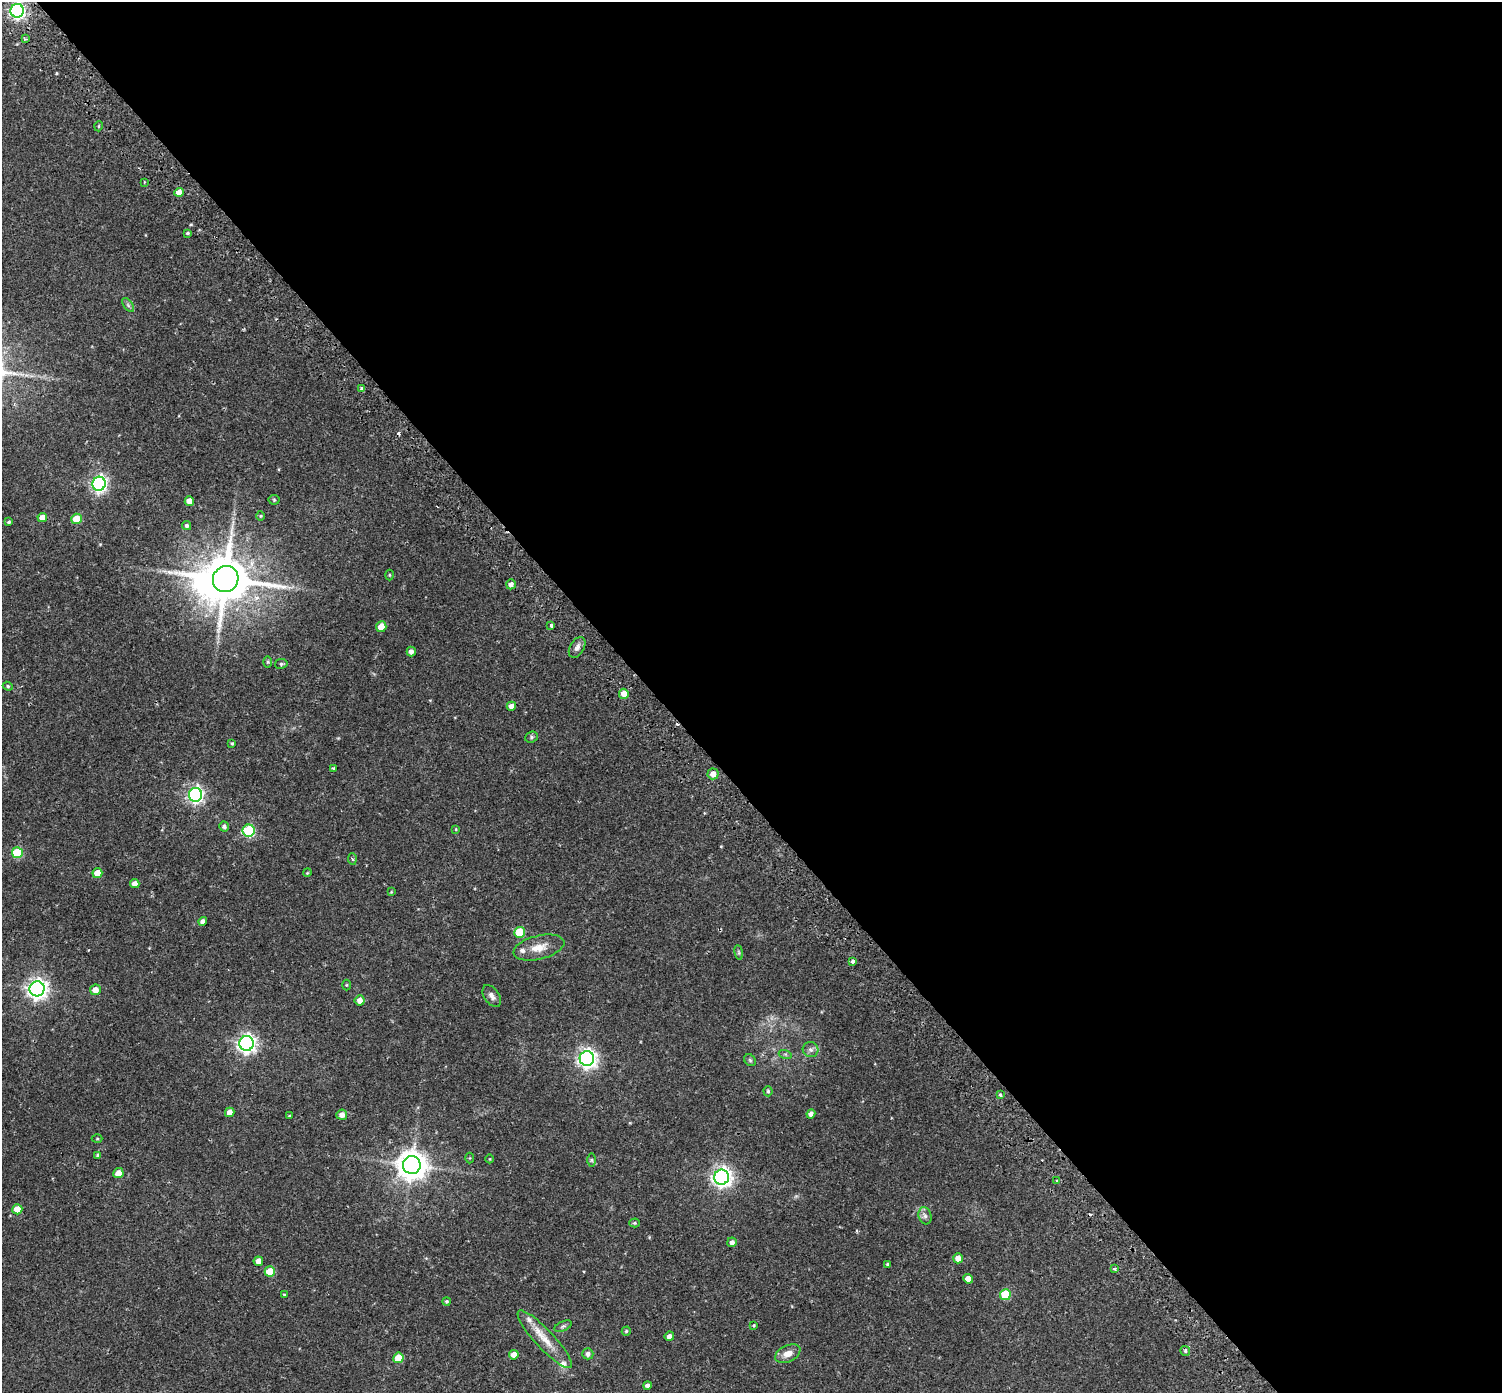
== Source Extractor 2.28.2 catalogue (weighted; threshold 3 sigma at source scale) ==
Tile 8 of 4 x 4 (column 4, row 2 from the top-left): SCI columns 4568-6067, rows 3021-4411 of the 6143 x 6102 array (HDU 1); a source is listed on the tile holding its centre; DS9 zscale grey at full resolution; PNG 1504 x 1395 px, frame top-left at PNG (2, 2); each listed source drawn as its Kron ellipse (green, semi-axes under 4 px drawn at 4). Shown black and unused: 56% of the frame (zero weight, under 2 of 3 exposures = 5% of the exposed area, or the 3 px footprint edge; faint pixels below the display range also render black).
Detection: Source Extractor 2.28.2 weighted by HDU 2 'WHT'; one run over the whole footprint, this tile lists its part. Background 0.0598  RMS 0.0046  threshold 0.0206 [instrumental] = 3 sigma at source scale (4.5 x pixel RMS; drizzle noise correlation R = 1.50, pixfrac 1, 0.0396/0.0396 arcsec/px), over >= 5 px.
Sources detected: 104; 1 inside a brighter object's white glare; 3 cosmic-ray / hot-pixel residue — neither listed nor drawn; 4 inside a brighter listed object's ellipse — not listed separately; the other 96 listed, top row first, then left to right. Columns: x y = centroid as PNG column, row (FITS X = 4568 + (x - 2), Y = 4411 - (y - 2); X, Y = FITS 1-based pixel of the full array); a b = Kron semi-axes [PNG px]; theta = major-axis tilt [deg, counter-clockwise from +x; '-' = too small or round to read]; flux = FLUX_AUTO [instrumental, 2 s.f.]
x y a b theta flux
17 11 7 6 - 110
25 39 4 2 - 0.5
99 126 5 3 - 0.39
144 182 3 2 - 0.42
179 192 5 4 - 3.4
187 233 3 3 - 0.54
128 305 8 4 -54 0.9
361 388 4 3 - 0.48
99 484 7 6 - 120
274 500 5 5 - 0.53
189 501 5 4 - 3.6
261 516 5 3 - 0.43
42 517 5 4 - 3.4
77 519 5 5 - 9.8
9 522 4 4 - 0.62
187 526 4 4 - 0.88
389 575 5 3 - 0.42
226 579 13 12 - 2200
511 584 5 4 - 1.7
551 625 3 3 - 1.5
381 627 5 5 - 4.7
577 647 11 7 60 2
411 651 5 4 - 1.6
268 662 6 4 -90 0.57
281 664 6 5 - 0.8
8 686 5 4 - 0.59
624 694 5 5 - 4.1
511 706 5 4 - 2.7
531 737 6 5 - 0.75
232 743 3 3 - 0.43
333 768 3 3 - 0.46
713 774 5 5 - 2.9
196 795 7 6 - 110
224 826 5 5 - 1
456 829 4 3 - 0.34
249 831 6 6 - 37
17 853 5 5 - 20
352 859 5 3 - 0.49
97 873 5 5 - 4.5
307 873 4 3 - 0.37
135 884 4 4 - 3.3
391 892 4 3 - 0.33
203 922 4 4 - 2
519 932 5 5 - 15
539 947 26 12 14 6.3
739 952 7 3 -81 0.63
853 961 3 3 - 2.3
346 985 5 3 - 0.39
37 989 7 7 - 230
95 990 5 5 - 3.6
492 996 12 7 -56 2
360 1000 5 5 - 2.7
247 1043 7 7 - 180
811 1050 8 7 - 1.5
785 1054 7 4 -17 0.72
587 1058 7 7 - 190
750 1060 6 5 - 0.79
768 1091 5 4 - 0.65
1000 1095 4 3 - 0.57
230 1112 5 4 - 3
811 1114 4 4 - 1.8
342 1115 5 5 - 2.5
289 1116 3 2 - 0.32
97 1139 5 3 - 0.41
98 1155 3 3 - 0.7
470 1158 5 3 - 0.37
490 1159 4 3 - 0.28
592 1160 7 4 90 0.68
412 1165 9 9 - 620
118 1173 5 5 - 4.9
722 1177 7 7 - 210
1056 1180 3 2 - 0.41
17 1209 5 5 - 6
925 1216 9 6 -74 1.4
634 1223 5 4 - 0.59
732 1242 5 4 - 1.5
958 1258 5 5 - 2.9
258 1261 5 4 - 3.5
888 1264 4 3 - 0.62
1114 1269 4 3 - 0.73
270 1272 5 5 - 9.1
968 1279 5 4 - 3.9
284 1295 3 3 - 0.97
1005 1295 5 5 - 18
447 1301 4 4 - 0.51
754 1325 4 3 - 0.44
563 1326 9 4 24 0.88
626 1331 4 4 - 0.54
669 1336 5 4 - 2
545 1339 38 9 -47 8.3
1185 1351 5 5 - 0.71
588 1354 5 5 - 1.6
788 1354 13 8 26 3.4
514 1355 5 4 - 3.8
398 1358 5 5 - 8.2
647 1385 4 4 - 1.4
Isophote crosses this tile's border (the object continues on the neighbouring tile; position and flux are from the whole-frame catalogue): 1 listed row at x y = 17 11